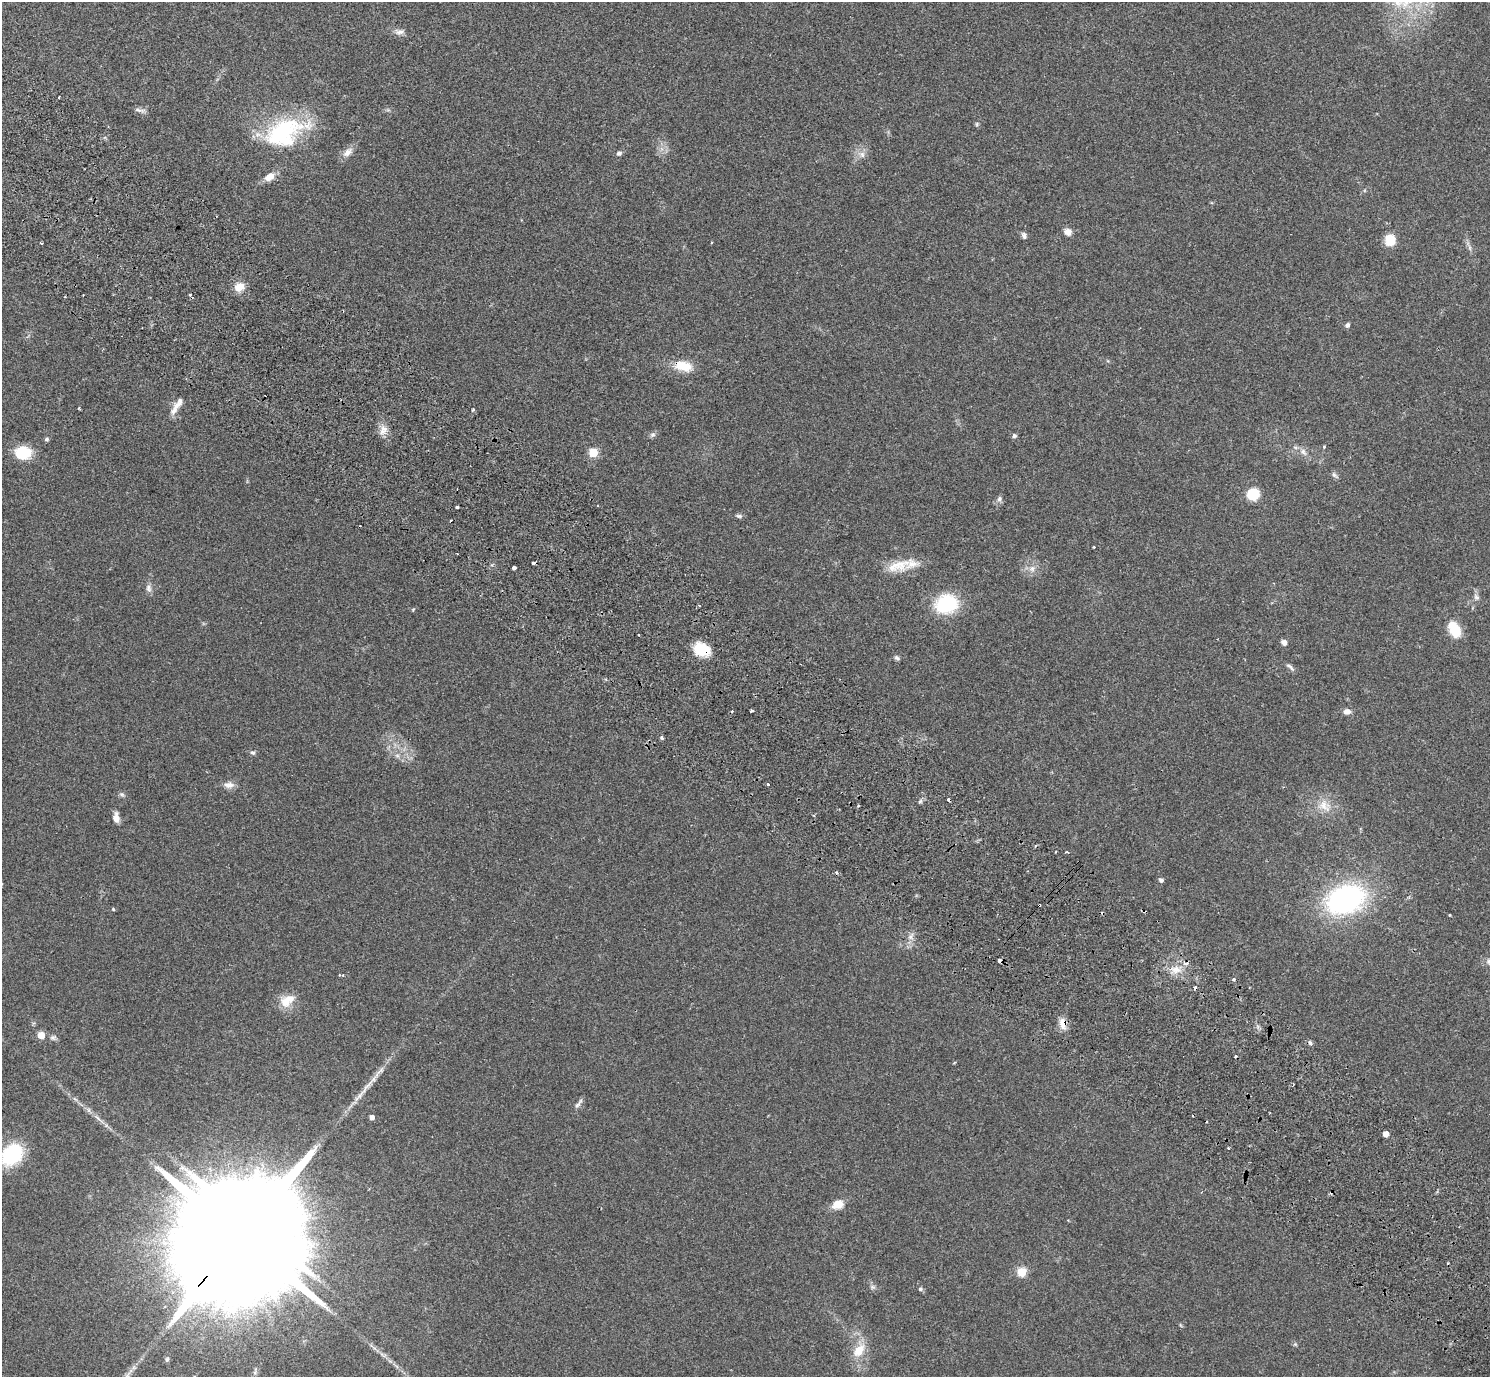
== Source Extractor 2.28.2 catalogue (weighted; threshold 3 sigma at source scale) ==
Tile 6 of 4 x 4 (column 2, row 2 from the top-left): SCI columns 1528-3015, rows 2957-4331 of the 6035 x 6052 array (HDU 1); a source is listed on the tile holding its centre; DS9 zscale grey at full resolution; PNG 1492 x 1379 px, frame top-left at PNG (2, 2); no overlay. Shown black and unused: <1% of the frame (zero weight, under 2 of 3 exposures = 3% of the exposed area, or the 3 px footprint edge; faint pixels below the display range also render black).
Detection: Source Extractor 2.28.2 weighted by HDU 2 'WHT'; one run over the whole footprint, this tile lists its part. Background 0.0836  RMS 0.0076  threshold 0.034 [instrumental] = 3 sigma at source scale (4.5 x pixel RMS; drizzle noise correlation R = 1.50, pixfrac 1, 0.05/0.05 arcsec/px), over >= 5 px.
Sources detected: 106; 12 cosmic-ray / hot-pixel residue — not listed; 4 inside a brighter listed object's ellipse — not listed separately; the other 90 listed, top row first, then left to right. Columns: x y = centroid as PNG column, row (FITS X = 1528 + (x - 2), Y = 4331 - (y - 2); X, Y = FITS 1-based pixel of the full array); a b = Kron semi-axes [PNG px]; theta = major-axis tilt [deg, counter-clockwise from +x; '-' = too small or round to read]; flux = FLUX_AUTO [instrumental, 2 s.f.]
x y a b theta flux
400 32 14 7 -1 3.6
59 97 3 2 - 0.66
140 110 16 5 -12 2.4
977 124 6 5 - 1.1
284 132 51 29 23 78
348 152 17 9 41 5.2
619 153 7 6 - 1.9
862 154 10 8 -75 4
269 177 13 9 35 7.1
1068 232 10 8 -27 4.4
1024 235 9 6 -69 2
1390 240 10 9 - 16
41 243 3 2 - 0.82
1470 247 8 4 -71 1.7
239 287 13 10 33 8.6
190 295 5 3 - 4.7
1347 325 6 5 - 1.9
683 366 23 12 -11 15
178 403 17 9 49 5.1
79 408 3 2 - 1
384 429 13 7 -38 5.1
652 435 8 6 29 1.9
1014 436 6 5 - 1.7
46 439 5 5 - 1.5
1324 447 4 3 - 0.85
593 452 5 5 - 31
1303 452 12 8 -46 4.4
23 453 19 14 -2 21
1334 475 11 6 -44 2
1253 494 10 9 - 22
999 499 9 7 80 2.3
457 507 3 3 - 7.9
739 516 9 5 -14 1.8
1094 547 2 2 - 0.7
534 563 4 3 - 4.8
911 564 39 16 23 14
514 568 4 4 - 3.6
1032 569 10 8 71 4.5
148 588 12 7 -79 3.2
1476 597 9 6 -61 2.5
946 604 25 20 18 43
699 606 3 3 - 0.91
413 610 5 3 - 0.99
1454 629 20 12 -64 17
1284 642 7 6 - 3.1
702 649 18 13 -26 19
897 658 8 5 -32 1.6
1290 667 14 5 -40 2.3
751 711 3 3 - 1.4
1347 712 9 7 0 4
662 737 5 4 - 1.4
253 753 7 6 - 1.6
397 755 7 4 -19 1.7
768 784 3 3 - 1.9
229 785 15 8 -2 4.6
122 794 8 6 -47 1.7
920 801 6 5 - 1.4
858 806 3 3 - 1.1
1324 806 22 15 -36 13
116 818 13 7 -84 4.6
1067 852 4 2 - 0.65
1161 880 6 5 - 1.9
1345 899 38 26 20 140
113 909 5 3 - 0.67
1450 915 3 3 - 0.64
910 937 7 5 -90 2.5
999 960 3 3 - 5.1
1176 970 17 10 -7 8.9
1234 979 4 3 - 1.9
286 1001 17 14 -85 11
1063 1023 16 9 -88 6.8
41 1035 5 5 - 13
53 1037 9 7 7 2.1
1310 1043 6 5 - 1.5
955 1062 4 3 - 0.7
373 1079 10 6 52 3.5
577 1105 14 6 48 2.6
372 1117 4 4 - 3.6
97 1118 15 4 -44 3.6
1386 1134 4 4 - 5.9
1228 1148 3 3 - 0.75
12 1155 18 14 45 66
838 1204 13 9 23 10
241 1236 63 25 49 64000
1022 1272 5 5 - 22
872 1287 6 6 - 1.7
920 1289 6 6 - 1.5
1295 1344 6 4 -44 1
859 1350 21 13 59 14
167 1359 7 6 - 1.6
Overlapping masked pixels (flux is a lower limit): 7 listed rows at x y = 190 295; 683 366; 534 563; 702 649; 999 960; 1063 1023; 241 1236
Isophote crosses this tile's border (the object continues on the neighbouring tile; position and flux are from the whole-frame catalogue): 1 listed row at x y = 12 1155